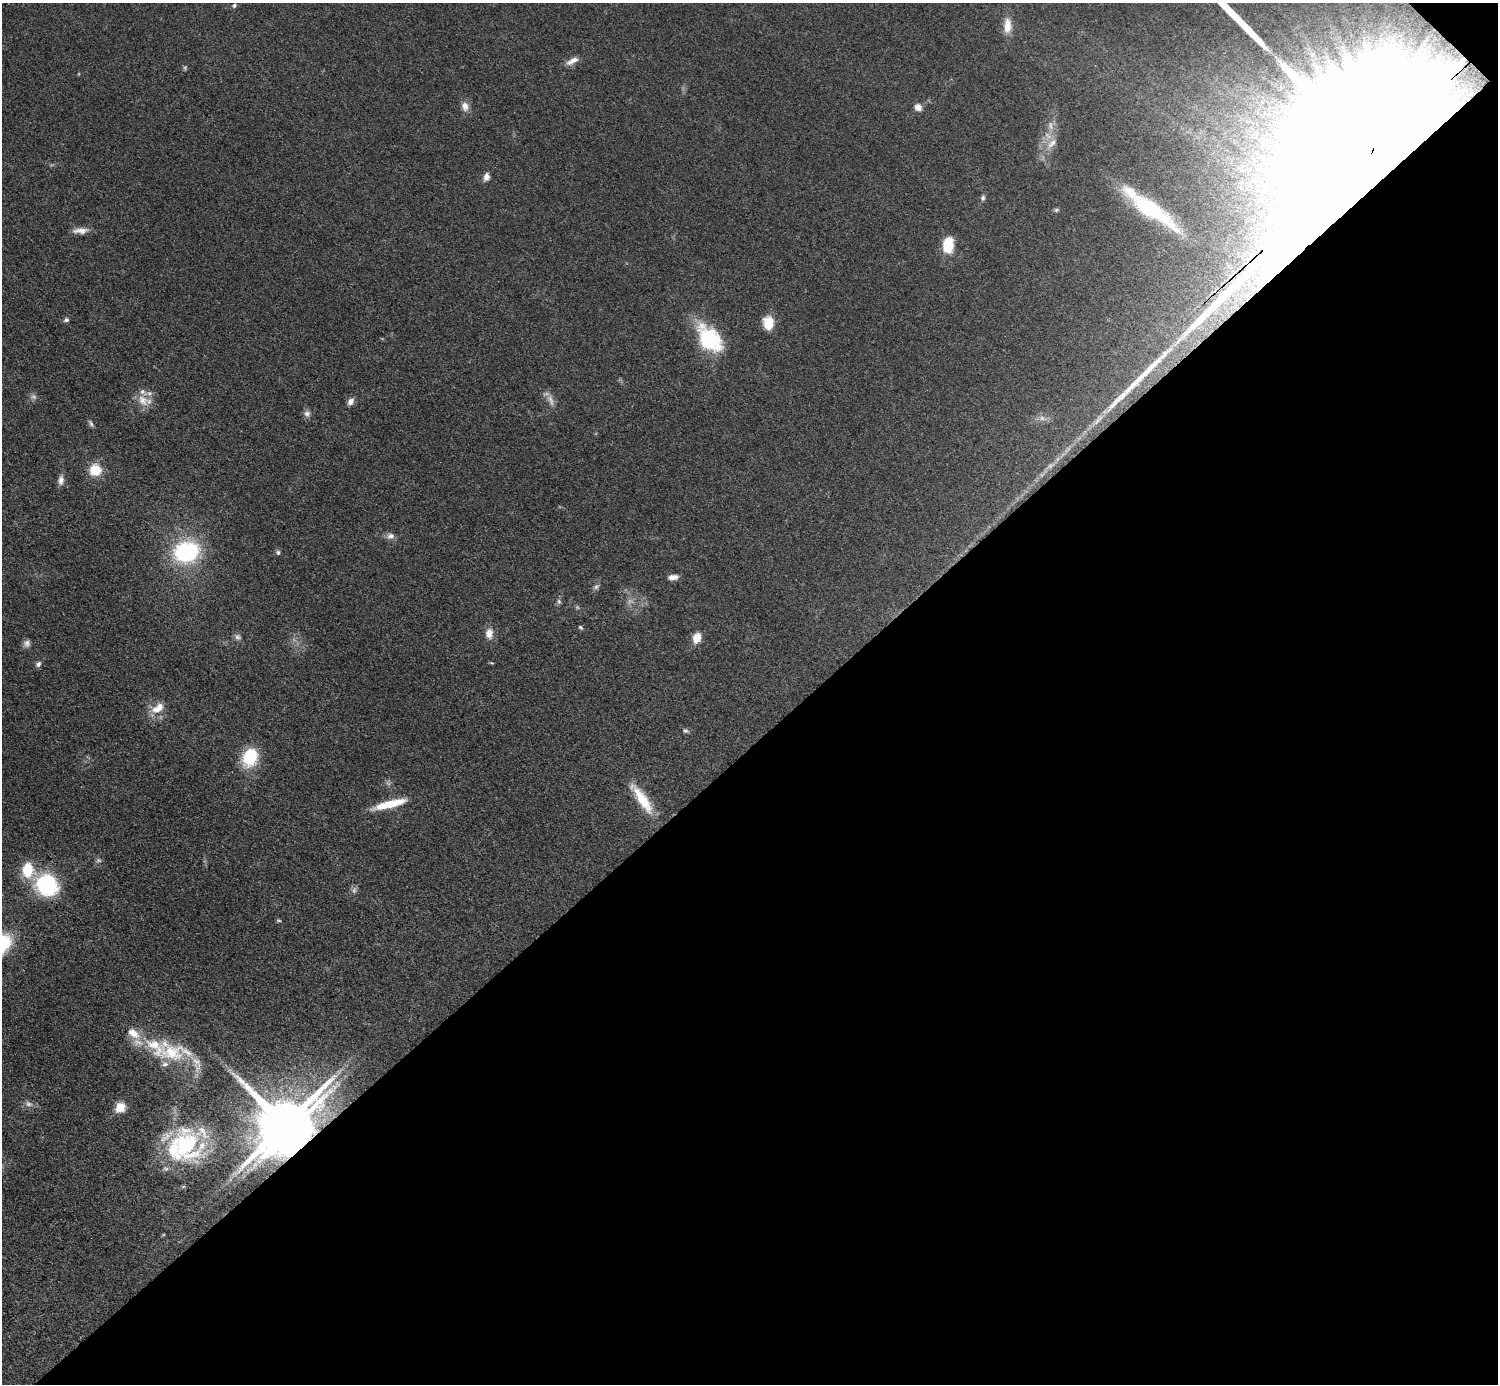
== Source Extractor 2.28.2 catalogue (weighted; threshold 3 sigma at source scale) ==
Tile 12 of 4 x 4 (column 4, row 3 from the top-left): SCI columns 4496-5991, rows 1688-3069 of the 5993 x 5993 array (HDU 1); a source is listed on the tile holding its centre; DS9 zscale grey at full resolution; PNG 1500 x 1386 px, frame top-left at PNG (2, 3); no overlay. Shown black and unused: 46% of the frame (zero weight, under 3 of 5 exposures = <1% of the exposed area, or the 3 px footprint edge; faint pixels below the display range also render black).
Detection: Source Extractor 2.28.2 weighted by HDU 2 'WHT'; one run over the whole footprint, this tile lists its part. Background 0.0505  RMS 0.0053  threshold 0.0239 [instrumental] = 3 sigma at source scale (4.5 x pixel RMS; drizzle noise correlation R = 1.50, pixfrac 1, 0.05/0.05 arcsec/px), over >= 5 px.
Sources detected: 70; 8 too faint to see at this stretch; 2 inside a brighter object's white glare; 3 long thin detections or spike segments (spike, bleed or trail) — not listed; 9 inside a brighter listed object's ellipse — not listed separately; the other 48 listed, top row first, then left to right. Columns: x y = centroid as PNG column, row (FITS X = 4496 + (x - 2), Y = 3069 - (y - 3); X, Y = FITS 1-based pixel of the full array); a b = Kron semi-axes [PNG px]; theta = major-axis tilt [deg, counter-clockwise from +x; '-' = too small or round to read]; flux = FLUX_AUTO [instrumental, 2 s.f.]
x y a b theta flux
234 5 6 5 - 1.1
1007 26 20 10 88 7.5
572 61 18 7 27 3.9
185 68 6 5 - 0.84
465 106 13 9 -77 3.9
918 107 9 7 -35 3.8
1052 143 18 8 47 5
486 177 10 7 76 2.7
983 198 8 6 84 1.3
1150 209 64 15 -35 48
1056 210 6 5 - 0.88
80 231 20 7 3 4.5
949 241 14 13 - 8.8
66 320 7 5 16 1.3
768 323 16 12 -87 8.4
709 339 31 20 -50 43
34 397 8 6 0 1.7
143 400 19 14 -44 7.7
351 401 10 6 60 3
307 414 9 9 - 2.2
91 423 11 4 -59 1.3
95 470 11 11 - 13
61 480 12 7 83 3.2
390 536 10 8 -5 2.8
186 552 19 15 16 71
278 552 7 5 -87 1.1
673 577 12 6 6 3.1
559 601 8 6 -88 1.2
580 627 6 4 -40 0.85
489 633 15 10 -89 4.7
238 637 10 7 -40 1.8
697 638 8 6 71 12
27 643 10 8 68 2.3
38 664 9 7 49 1.7
158 708 19 11 34 7.8
685 731 7 6 - 1.2
250 757 17 13 70 27
642 799 43 11 -56 17
390 804 40 8 15 16
46 885 26 23 -31 43
354 890 8 6 88 1.7
279 921 7 3 -1 0.63
133 1033 21 12 -38 8.3
172 1052 38 26 2 30
330 1091 7 6 - 1.8
120 1107 5 5 - 30
285 1125 17 14 43 4400
186 1145 45 40 -74 70
Overlapping masked pixels (flux is a lower limit): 1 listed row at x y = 285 1125